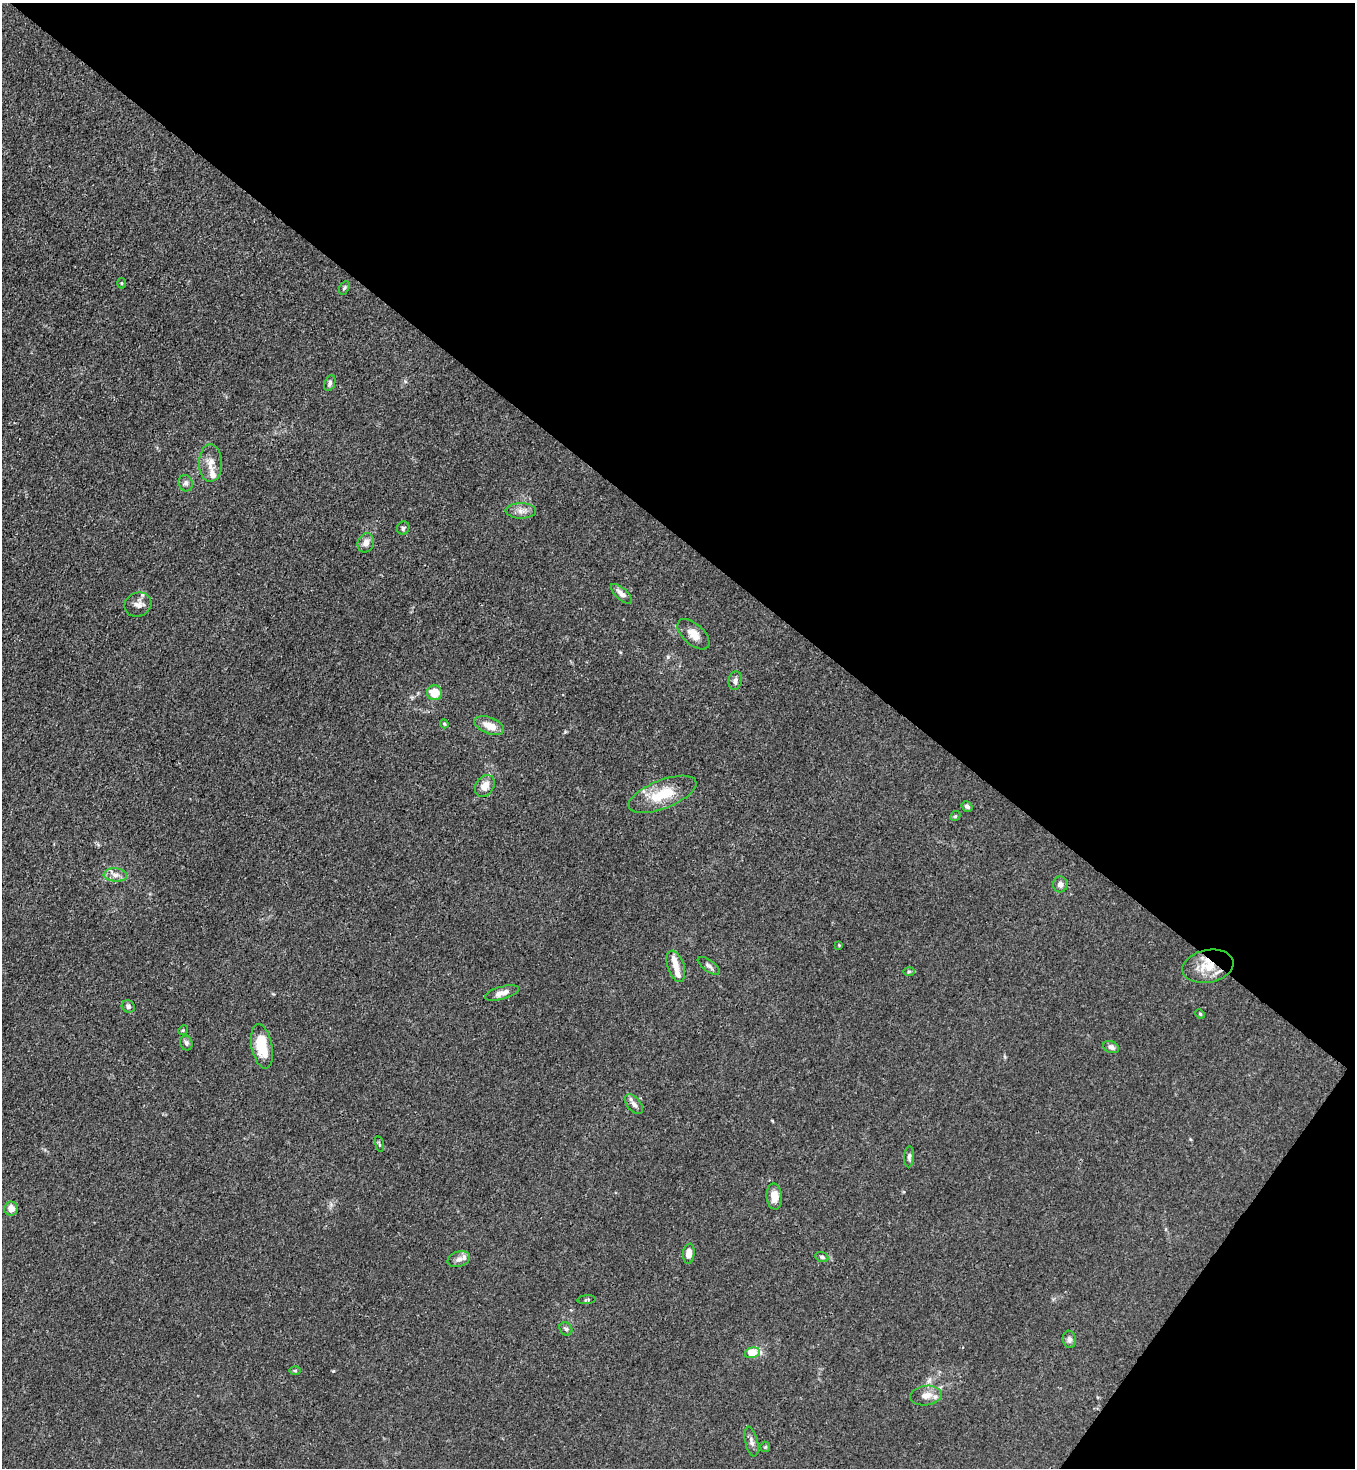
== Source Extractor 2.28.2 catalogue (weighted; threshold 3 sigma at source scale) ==
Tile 8 of 4 x 4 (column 4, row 2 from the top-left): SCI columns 4423-5775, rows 2989-4454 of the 6001 x 5978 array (HDU 1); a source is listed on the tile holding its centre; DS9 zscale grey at full resolution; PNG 1357 x 1470 px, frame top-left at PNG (2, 3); each listed source drawn as its Kron ellipse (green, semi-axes under 4 px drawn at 4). Shown black and unused: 39% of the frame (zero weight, under 3 of 4 exposures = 7% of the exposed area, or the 3 px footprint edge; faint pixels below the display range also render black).
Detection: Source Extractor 2.28.2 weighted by HDU 2 'WHT'; one run over the whole footprint, this tile lists its part. Background 0.0197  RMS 0.0025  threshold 0.0114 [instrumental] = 3 sigma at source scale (4.5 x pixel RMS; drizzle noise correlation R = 1.50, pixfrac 1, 0.05/0.05 arcsec/px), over >= 5 px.
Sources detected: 54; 5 inside a brighter listed object's ellipse — not listed separately; the other 49 listed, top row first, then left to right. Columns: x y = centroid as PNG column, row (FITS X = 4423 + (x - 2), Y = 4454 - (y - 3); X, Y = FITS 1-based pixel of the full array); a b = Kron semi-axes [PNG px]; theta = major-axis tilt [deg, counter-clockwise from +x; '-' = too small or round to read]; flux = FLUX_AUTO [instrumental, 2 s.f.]
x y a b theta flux
121 283 5 3 - 0.25
344 288 7 4 59 0.47
330 383 8 5 71 0.77
210 463 19 11 -90 2.7
186 483 8 7 - 0.85
521 511 15 7 -1 1.7
403 528 7 6 - 0.59
366 543 10 8 67 1.7
621 594 13 5 -42 1.6
138 604 14 12 23 1.7
693 634 19 10 -42 3
735 681 9 6 80 0.91
435 693 7 7 - 5.3
444 724 4 3 - 0.27
489 726 15 8 -22 3.4
485 786 12 9 56 2.5
663 794 36 14 21 8.4
967 806 6 5 - 0.67
955 816 5 4 - 0.37
115 875 12 6 -5 1.5
1060 884 8 7 - 1.4
839 945 3 3 - 0.2
676 966 16 8 -72 2.2
709 966 13 5 -35 0.88
1208 966 26 16 11 6.2
909 971 6 4 1 0.33
502 993 18 6 16 1.9
128 1007 7 6 - 0.71
1200 1014 5 4 - 0.27
183 1030 5 4 - 0.28
186 1043 7 6 - 0.69
262 1046 22 10 -79 7.5
1111 1047 8 5 -23 1.1
634 1104 11 6 -52 1.2
379 1144 8 3 -77 0.34
909 1157 10 5 86 0.7
774 1197 13 7 -84 2.5
11 1209 7 6 - 2.2
689 1254 10 5 83 2.1
822 1257 7 5 -20 0.53
459 1259 11 7 18 1.2
587 1300 9 4 6 0.4
566 1329 7 6 - 0.67
1069 1339 8 6 -80 0.93
752 1353 8 5 15 8.2
295 1371 6 4 0 0.32
926 1396 16 10 9 2.4
751 1441 15 6 -76 1.2
765 1447 5 5 - 0.34
Overlapping masked pixels (flux is a lower limit): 1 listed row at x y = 1208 966